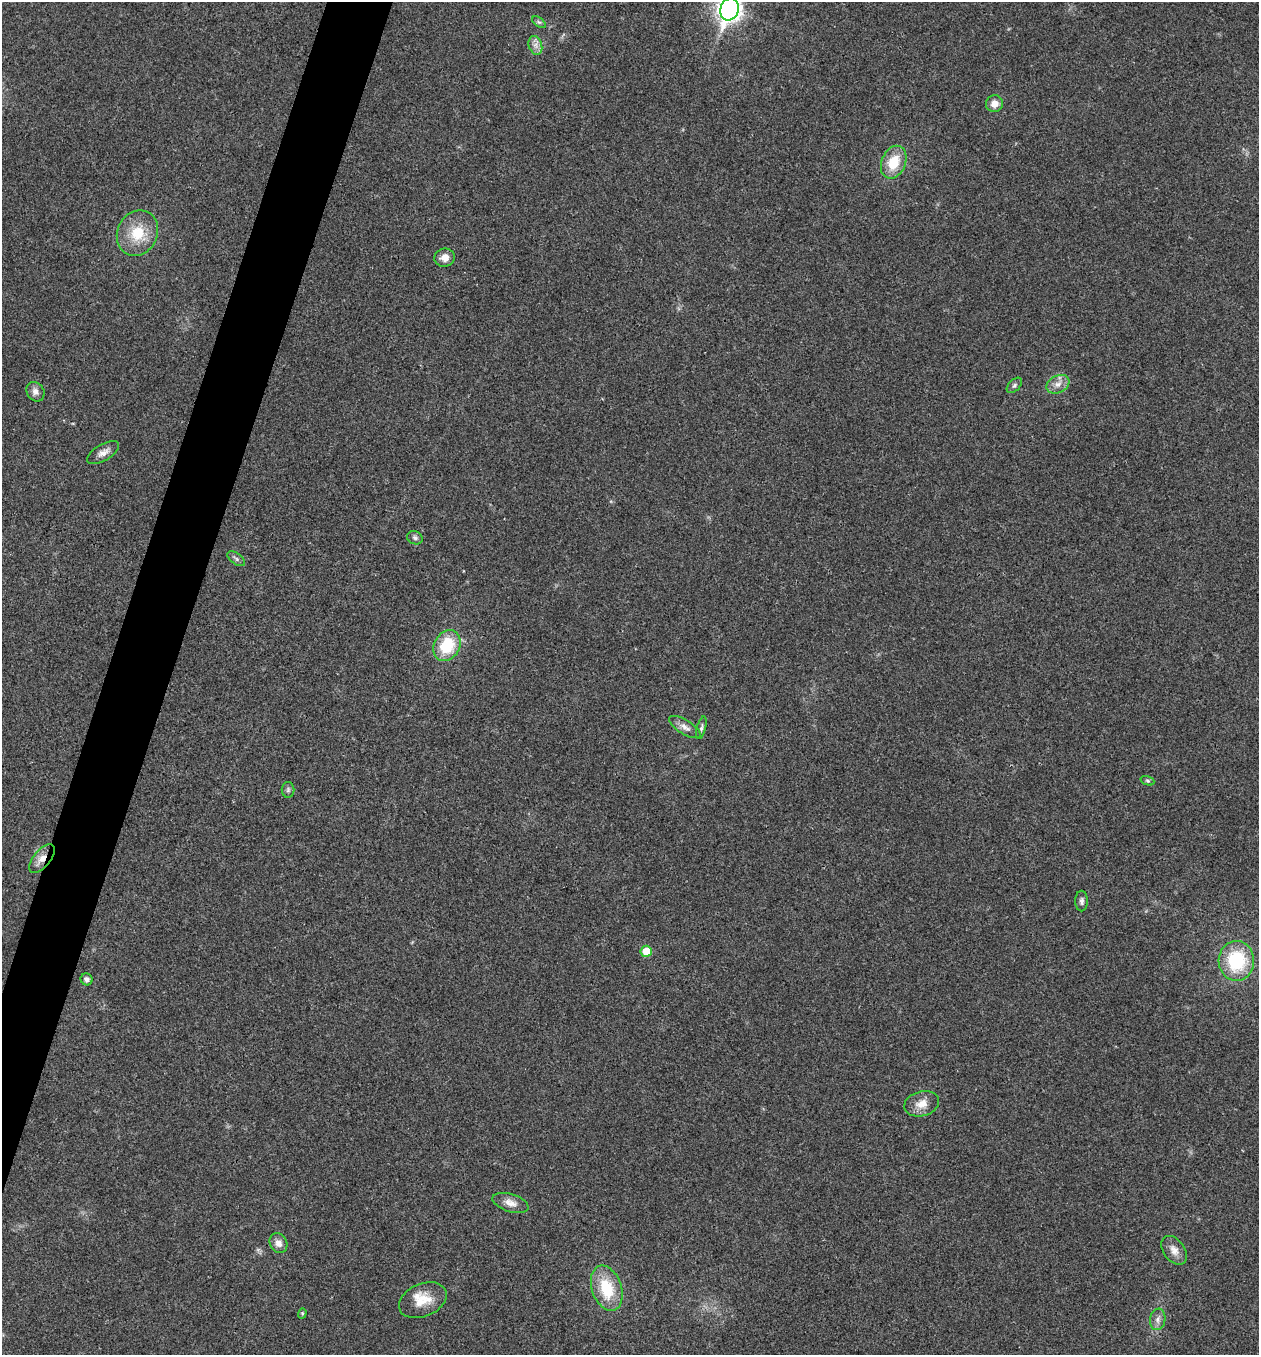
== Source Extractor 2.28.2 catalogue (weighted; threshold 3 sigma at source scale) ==
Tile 7 of 4 x 4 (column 3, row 2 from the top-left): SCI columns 2783-4039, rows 2708-4060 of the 5432 x 5418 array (HDU 1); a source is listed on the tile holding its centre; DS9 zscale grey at full resolution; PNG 1261 x 1357 px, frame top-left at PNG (2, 2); each listed source drawn as its Kron ellipse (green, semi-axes under 4 px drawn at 4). Shown black and unused: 4% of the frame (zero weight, under 3 of 4 exposures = <1% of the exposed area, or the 3 px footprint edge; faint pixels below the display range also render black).
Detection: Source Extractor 2.28.2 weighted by HDU 2 'WHT'; one run over the whole footprint, this tile lists its part. Background 0.0221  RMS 0.0041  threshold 0.0183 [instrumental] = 3 sigma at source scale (4.5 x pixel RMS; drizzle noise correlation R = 1.50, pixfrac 1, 0.05/0.05 arcsec/px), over >= 5 px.
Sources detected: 31; all 31 listed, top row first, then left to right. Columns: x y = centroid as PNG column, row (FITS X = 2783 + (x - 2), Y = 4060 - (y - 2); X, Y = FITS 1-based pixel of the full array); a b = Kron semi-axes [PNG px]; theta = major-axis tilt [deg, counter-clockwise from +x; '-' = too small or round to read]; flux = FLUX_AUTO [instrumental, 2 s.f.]
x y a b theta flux
730 9 11 9 71 270
539 22 8 4 -36 0.79
535 45 9 6 -73 2.1
994 104 8 8 - 3.3
894 162 17 12 67 10
137 233 23 20 62 13
445 258 10 9 - 3.4
1058 384 12 8 27 2.9
1014 385 9 5 45 0.96
35 392 10 8 -56 2.1
103 453 18 8 30 2.7
415 538 8 6 -27 1.1
236 559 10 5 -37 1.1
447 646 16 13 60 17
685 727 18 7 -32 2.6
701 728 11 4 75 1
1147 781 7 4 -20 0.61
288 790 8 6 89 0.96
42 858 17 8 50 4.1
1081 901 10 6 90 1.3
646 951 5 5 - 7.4
1236 961 20 18 -88 26
87 979 6 5 - 1.4
922 1104 18 12 15 4.9
510 1203 18 9 -17 3.4
278 1243 10 8 -60 2.6
1174 1250 16 10 -53 3.5
607 1288 23 14 -71 16
423 1300 25 16 24 8.8
302 1313 5 4 - 0.57
1158 1319 11 7 81 2.1
Overlapping masked pixels (flux is a lower limit): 1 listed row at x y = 42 858
Isophote crosses this tile's border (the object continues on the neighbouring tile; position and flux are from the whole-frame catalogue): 1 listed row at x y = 730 9